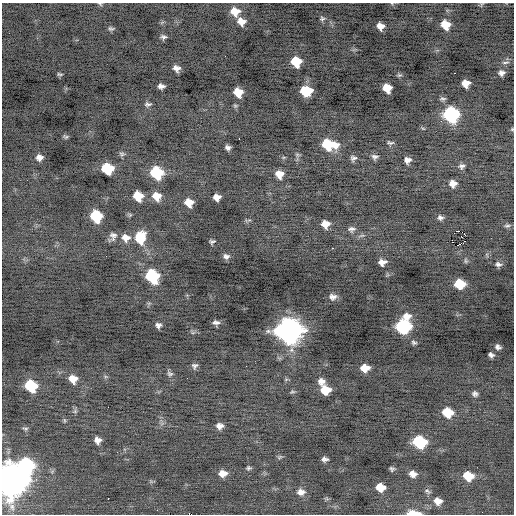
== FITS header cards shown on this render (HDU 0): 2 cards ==
NAXIS1  =                  512 / Axis length
NAXIS2  =                  512 / Axis length

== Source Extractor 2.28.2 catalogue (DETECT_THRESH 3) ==
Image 512 x 512 px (HDU 0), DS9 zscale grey, 1 PNG px = 1 image px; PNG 516 x 516 px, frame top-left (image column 1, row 512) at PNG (2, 3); no overlay
Background -0.00143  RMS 0.74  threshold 2.21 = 3 sigma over >= 5 px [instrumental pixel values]
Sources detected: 111; all 111 listed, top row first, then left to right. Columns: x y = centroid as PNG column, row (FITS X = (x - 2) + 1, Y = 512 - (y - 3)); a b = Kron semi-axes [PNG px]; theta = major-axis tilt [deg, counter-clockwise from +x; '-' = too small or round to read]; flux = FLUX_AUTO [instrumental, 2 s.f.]
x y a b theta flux
100 4 6 5 - 66
235 11 9 8 - 680
322 19 7 6 - 96
241 21 9 8 - 450
445 25 9 7 -60 790
380 26 7 6 - 350
111 28 8 5 -7 98
163 37 7 5 -2 130
225 56 2 2 - 140
296 62 8 8 - 1200
505 62 11 3 4 110
176 68 6 6 - 240
454 73 2 2 - 260
501 73 7 6 - 200
60 74 6 3 -8 71
399 75 6 5 - 75
466 83 7 7 - 490
161 86 6 5 - 190
387 88 8 7 - 680
306 91 10 8 -4 1300
238 92 8 7 - 790
443 99 8 5 2 100
148 104 8 5 6 120
451 114 10 9 - 7400
441 121 2 2 - 140
512 129 5 4 - 53
65 137 6 5 - 80
239 138 2 2 - 29
390 143 8 4 -7 100
328 144 12 8 -9 2200
228 148 5 5 - 150
122 154 9 5 -10 100
39 157 7 7 - 240
284 157 6 3 18 53
375 157 9 7 -4 160
353 158 7 7 - 150
407 160 6 6 - 240
461 166 8 7 - 170
107 168 9 8 - 2400
156 173 9 8 - 3000
279 174 8 7 - 480
453 184 7 7 - 340
138 196 8 7 - 1100
157 196 9 8 - 590
217 197 7 6 - 320
189 202 8 7 - 600
96 216 9 8 - 2800
440 218 7 6 - 150
325 224 7 7 - 520
507 226 8 5 6 110
351 229 11 8 4 190
458 231 2 2 - 1600
465 235 2 2 - 690
113 236 10 7 62 230
126 238 11 10 - 400
140 238 13 10 85 1300
452 240 3 2 - 37
212 242 5 4 - 100
464 242 3 2 - 16
457 245 3 2 - 290
332 248 3 2 - 600
226 256 8 6 -9 180
466 261 7 5 -84 82
382 262 7 6 - 280
498 264 8 6 -11 160
152 276 10 8 -54 4000
459 284 8 7 - 1500
333 297 9 7 -3 240
406 316 10 9 - 470
216 323 7 5 -5 170
158 325 6 6 - 160
403 327 9 8 - 6000
289 330 12 11 - 45000
193 332 7 4 19 80
414 342 7 5 -21 100
498 347 6 5 - 150
491 355 5 4 - 150
195 366 7 6 - 150
365 368 8 6 2 640
170 374 9 6 -21 140
187 378 2 2 - 32
73 379 9 8 - 560
286 379 6 4 19 59
321 381 9 8 - 300
31 386 9 8 - 2900
325 390 8 7 - 1100
292 392 7 4 12 79
475 394 7 6 - 150
75 411 6 6 - 94
447 412 9 7 -18 1400
64 420 7 4 -89 65
220 426 8 7 - 270
25 429 7 4 -10 84
97 440 7 6 - 290
419 442 9 8 - 3700
280 457 7 5 22 82
325 459 6 4 -9 160
26 466 12 10 -73 8500
248 468 6 5 - 97
392 469 5 5 - 100
223 473 9 7 4 450
413 474 8 7 - 310
468 476 10 8 -20 1000
9 480 13 11 -69 83000
380 487 8 7 - 740
428 491 10 5 -29 110
301 492 11 9 -3 340
108 498 3 2 - 220
327 499 7 4 -19 74
438 501 10 9 - 400
413 513 16 5 -2 570
At the frame edge (FLAGS 8, measured only in part): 4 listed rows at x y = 100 4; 512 129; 9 480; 413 513